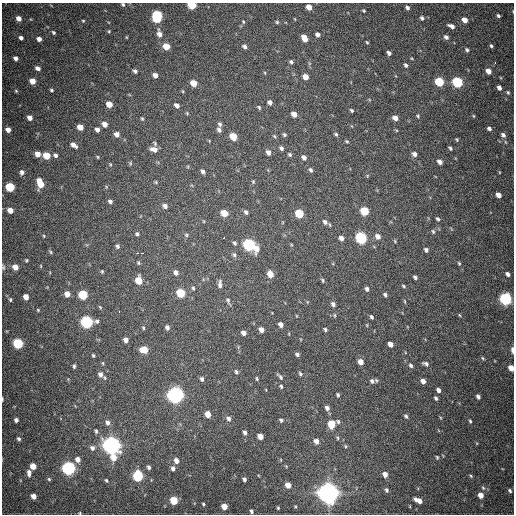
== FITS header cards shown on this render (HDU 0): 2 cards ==
NAXIS1  =                  512
NAXIS2  =                  512

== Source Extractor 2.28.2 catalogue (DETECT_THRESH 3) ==
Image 512 x 512 px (HDU 0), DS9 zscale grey, 1 PNG px = 1 image px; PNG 516 x 516 px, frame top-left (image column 1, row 512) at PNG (2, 3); no overlay
Background 648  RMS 19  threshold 56.1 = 3 sigma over >= 5 px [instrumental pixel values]
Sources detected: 242; all 242 listed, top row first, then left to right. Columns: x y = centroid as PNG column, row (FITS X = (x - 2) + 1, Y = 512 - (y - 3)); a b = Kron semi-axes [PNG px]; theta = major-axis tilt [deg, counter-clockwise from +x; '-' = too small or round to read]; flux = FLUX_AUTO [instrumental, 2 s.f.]
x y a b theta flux
123 4 5 3 - 1.7e+03
192 5 5 4 - 4.6e+04
309 7 5 4 - 1.1e+04
407 8 4 4 - 3.2e+03
364 11 4 4 - 1.6e+03
157 16 8 6 86 1.2e+05
498 16 5 4 - 2.7e+03
19 18 5 4 - 8.6e+03
422 18 5 4 - 2.8e+03
295 19 4 2 - 8.4e+02
465 20 5 4 - 1.1e+04
83 21 4 4 - 1.3e+03
243 22 5 4 - 1.4e+03
277 22 4 4 - 1.7e+03
451 26 7 4 -25 5.8e+03
109 31 4 4 - 1.2e+03
53 32 5 4 - 2.0e+03
159 34 9 6 -72 7.0e+03
317 34 5 4 - 5.0e+03
446 37 5 4 - 4.1e+03
21 38 4 4 - 4.0e+03
304 38 6 4 -61 1.6e+04
39 39 4 4 - 6.4e+03
367 42 5 4 - 1.4e+03
166 46 5 5 - 2.0e+04
491 46 5 4 - 2.0e+03
245 47 5 4 - 3.5e+03
467 50 5 4 - 2.5e+03
389 53 4 4 - 4.1e+03
16 58 4 4 - 4.5e+03
291 62 5 4 - 2.7e+03
495 63 3 2 - 2.2e+03
406 65 5 4 - 2.7e+03
38 68 6 5 - 4.2e+03
135 71 5 4 - 3.0e+03
488 71 5 4 - 9.8e+03
265 73 4 3 - 1.1e+03
155 75 5 4 - 6.3e+03
306 77 5 4 - 1.2e+04
32 81 5 4 - 1.4e+04
439 82 6 5 - 5.7e+04
457 82 6 5 - 1.1e+05
194 83 5 5 - 1.9e+04
499 88 5 4 - 5.7e+03
51 90 4 3 - 1.8e+03
16 91 5 4 - 1.4e+03
508 92 5 3 - 1.8e+03
270 102 5 4 - 4.6e+03
109 104 5 4 - 1.4e+04
177 105 5 4 - 5.7e+03
259 107 5 4 - 1.7e+03
351 110 4 3 - 1.8e+03
187 113 5 3 - 1.3e+03
294 114 5 4 - 1.0e+04
418 116 5 4 - 1.6e+03
473 116 5 3 - 1.1e+03
30 118 5 4 - 7.7e+03
395 118 5 4 - 8.5e+03
142 119 5 4 - 1.5e+03
105 124 4 4 - 1.1e+04
220 124 6 4 -71 2.9e+03
80 127 5 4 - 1.3e+04
97 129 5 4 - 5.1e+03
489 129 5 4 - 3.6e+03
8 130 5 4 - 7.5e+03
219 130 6 5 - 3.7e+03
117 134 5 5 - 7.1e+03
284 134 5 4 - 2.2e+03
336 134 5 4 - 1.9e+03
503 135 6 5 - 4.2e+03
233 136 6 5 - 2.4e+04
274 136 5 4 - 1.5e+03
457 139 4 3 - 1.4e+03
347 141 4 3 - 1.5e+03
155 143 6 4 -54 1.8e+03
74 145 8 5 -36 6.5e+03
281 148 6 4 -46 3.2e+03
450 148 4 3 - 2.3e+03
154 149 8 5 -15 8.6e+03
268 152 5 4 - 5.5e+03
38 154 5 5 - 1.0e+04
414 154 6 5 - 5.0e+03
55 155 5 4 - 3.1e+03
290 155 5 4 - 2.2e+03
46 156 5 5 - 2.6e+04
98 157 4 3 - 1.2e+03
304 157 5 4 - 5.3e+03
440 162 5 4 - 5.9e+03
130 163 6 4 -48 1.7e+03
110 164 5 3 - 1.2e+03
311 170 6 4 -56 2.6e+03
203 171 5 4 - 4.1e+03
22 172 5 4 - 4.2e+03
156 182 4 4 - 1.4e+03
253 182 5 4 - 1.5e+03
40 183 9 5 -70 2.4e+04
10 187 5 5 - 6.1e+04
498 195 5 4 - 8.6e+03
110 201 5 4 - 3.3e+03
165 206 6 5 - 4.3e+03
10 210 5 4 - 1.0e+04
364 211 6 5 - 5.0e+04
246 212 6 4 -51 3.2e+03
224 213 6 5 - 2.0e+04
299 213 6 5 - 4.5e+04
438 219 5 4 - 2.4e+03
203 221 5 3 - 1.0e+03
325 222 7 6 - 4.6e+03
433 231 6 4 -72 2.0e+03
137 234 5 5 - 2.3e+03
186 235 6 5 - 2.0e+03
44 236 4 4 - 1.1e+03
378 236 7 5 -48 7.3e+03
224 238 3 2 - 3.3e+03
341 238 6 4 -54 5.4e+03
361 238 6 5 - 1.6e+05
395 241 5 4 - 1.4e+03
235 243 5 5 - 2.4e+03
249 245 6 6 - 1.9e+05
117 246 5 5 - 2.6e+03
257 249 9 6 88 9.0e+03
426 250 5 5 - 3.3e+03
50 252 6 4 -40 1.6e+03
137 253 3 2 - 4.1e+03
142 253 3 2 - 1.9e+04
234 255 7 6 - 2.8e+03
27 260 4 4 - 1.6e+03
138 263 5 4 - 1.8e+03
459 263 5 4 - 1.6e+03
41 266 5 3 - 1.0e+03
3 267 7 4 -87 2.0e+03
15 267 5 5 - 1.0e+04
102 271 5 4 - 1.6e+03
176 272 6 5 - 4.8e+03
270 274 6 5 - 1.4e+04
508 274 5 4 - 4.1e+03
415 277 5 4 - 2.6e+03
139 280 6 5 - 2.4e+04
323 280 6 4 -67 1.8e+03
220 284 10 5 89 4.8e+03
403 286 5 3 - 1.7e+03
193 288 6 4 -86 2.1e+03
367 289 5 4 - 3.5e+03
181 293 6 5 - 5.1e+04
67 294 5 5 - 9.4e+03
83 295 6 5 - 6.3e+04
385 295 6 4 -56 2.8e+03
26 297 5 4 - 9.0e+03
505 299 6 5 - 1.9e+05
10 300 5 4 - 1.7e+03
228 301 10 5 -67 3.1e+03
405 301 7 3 -81 1.4e+03
333 304 6 5 - 4.4e+03
100 307 6 4 -46 1.3e+03
38 310 4 4 - 1.3e+03
119 311 2 2 - 2.4e+03
335 315 5 3 - 1.4e+03
459 315 5 3 - 1.1e+03
371 317 4 3 - 2.5e+03
87 322 7 6 - 2.0e+05
281 325 5 4 - 6.0e+03
167 327 5 4 - 3.6e+03
143 328 5 4 - 1.6e+03
325 329 5 4 - 2.0e+03
261 330 5 4 - 7.0e+03
243 333 5 4 - 5.6e+03
126 340 5 4 - 5.8e+03
18 343 6 5 - 9.0e+04
390 344 5 4 - 7.4e+03
144 350 6 5 - 2.4e+04
512 350 6 3 -88 5.3e+03
297 354 5 4 - 2.8e+03
93 355 4 3 - 1.6e+03
483 358 5 4 - 1.5e+03
361 362 5 4 - 8.6e+03
103 363 5 3 - 1.3e+03
426 364 6 4 -22 3.3e+03
411 365 6 4 -48 2.4e+03
74 366 5 3 - 2.1e+03
511 368 5 4 - 1.2e+04
236 372 6 5 - 2.3e+03
100 374 7 6 - 5.6e+03
300 374 6 4 -52 2.0e+03
280 377 10 4 -47 2.7e+03
202 379 6 4 -78 2.8e+03
257 379 5 3 - 1.4e+03
372 381 7 6 - 3.6e+03
423 381 5 4 - 7.0e+03
281 386 5 4 - 1.9e+03
438 390 5 4 - 4.9e+03
175 395 6 6 - 6.5e+05
338 395 4 3 - 1.9e+03
478 397 5 3 - 3.8e+03
436 398 5 3 - 2.4e+03
2 399 4 2 - 1.5e+03
327 408 5 5 - 4.6e+03
208 414 5 4 - 1.3e+04
406 416 6 4 -62 2.5e+03
228 419 6 6 - 3.9e+03
16 420 4 4 - 4.0e+03
281 420 4 4 - 2.2e+03
470 421 5 3 - 1.8e+03
107 422 7 6 - 5.0e+03
338 422 5 4 - 2.3e+03
331 424 6 5 - 2.9e+04
96 431 6 4 -76 2.2e+03
245 433 6 5 - 3.4e+03
260 436 5 4 - 1.1e+04
338 438 5 3 - 1.3e+03
19 439 5 4 - 2.7e+03
316 441 5 5 - 6.9e+03
112 445 8 6 -71 9.0e+05
345 446 5 3 - 1.2e+03
92 448 7 6 - 4.2e+03
437 457 5 4 - 1.6e+03
78 459 6 5 - 7.3e+03
176 461 6 5 - 6.8e+03
33 466 5 5 - 1.5e+04
149 467 5 4 - 2.8e+03
68 468 6 6 - 3.0e+05
173 468 6 5 - 3.9e+03
29 473 8 5 -89 5.6e+03
385 474 5 4 - 7.0e+03
138 476 6 5 - 1.1e+05
471 476 6 3 -37 1.5e+03
49 479 5 4 - 1.6e+03
244 479 4 3 - 3.1e+03
106 480 5 3 - 1.5e+03
288 485 5 4 - 1.0e+04
387 490 5 4 - 2.6e+03
510 491 5 3 - 2.1e+03
328 493 8 7 - 1.3e+06
481 495 5 4 - 1.2e+04
34 496 5 4 - 8.9e+03
416 499 6 3 -37 3.5e+03
174 500 5 5 - 3.8e+04
420 501 6 4 -33 7.6e+03
203 504 4 3 - 1.5e+03
224 506 5 4 - 1.3e+04
278 508 3 3 - 1.1e+03
251 511 4 3 - 2.4e+03
80 513 3 3 - 1.0e+03
At the frame edge (FLAGS 8, measured only in part): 7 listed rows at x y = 123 4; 192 5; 3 267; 512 350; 511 368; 2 399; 80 513